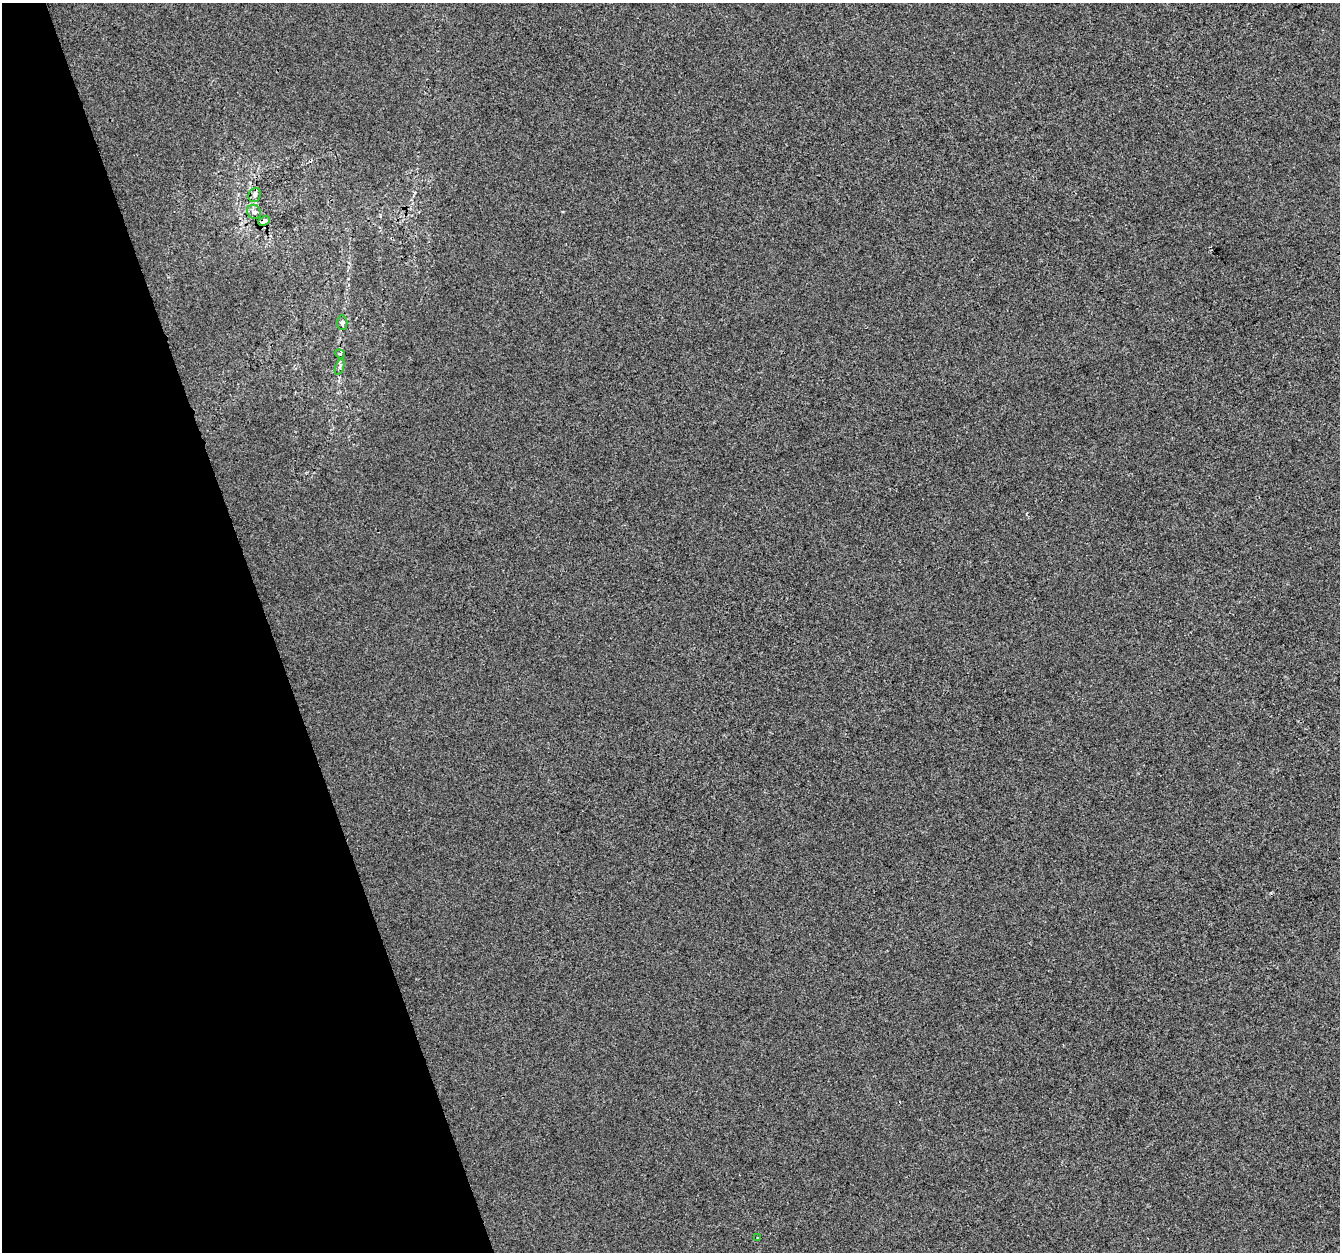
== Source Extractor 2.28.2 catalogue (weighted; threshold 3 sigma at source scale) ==
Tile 5 of 4 x 4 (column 1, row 2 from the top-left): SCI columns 1-1338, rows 2613-3862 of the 5352 x 5172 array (HDU 1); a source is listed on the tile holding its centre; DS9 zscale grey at full resolution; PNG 1342 x 1254 px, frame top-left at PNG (2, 3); each listed source drawn as its Kron ellipse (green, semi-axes under 4 px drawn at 4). Shown black and unused: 20% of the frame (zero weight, under 2 of 3 exposures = <1% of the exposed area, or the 3 px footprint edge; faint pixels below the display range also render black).
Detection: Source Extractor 2.28.2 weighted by HDU 2 'WHT'; one run over the whole footprint, this tile lists its part. Background 7.22e-04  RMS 0.0058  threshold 0.026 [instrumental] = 3 sigma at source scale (4.5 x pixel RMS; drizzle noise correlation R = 1.50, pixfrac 1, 0.0396/0.0396 arcsec/px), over >= 5 px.
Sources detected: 7; all 7 listed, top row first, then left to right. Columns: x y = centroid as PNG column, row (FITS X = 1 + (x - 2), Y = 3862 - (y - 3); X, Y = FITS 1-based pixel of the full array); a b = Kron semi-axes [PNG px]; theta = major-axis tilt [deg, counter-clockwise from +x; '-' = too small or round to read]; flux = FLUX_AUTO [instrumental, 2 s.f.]
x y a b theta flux
255 195 7 6 - 2.1
254 212 7 6 - 2.6
264 221 6 4 25 2.5
342 323 7 5 -88 1.7
340 354 5 4 - 0.69
340 367 8 4 70 1.2
758 1237 3 2 - 0.52
Overlapping masked pixels (flux is a lower limit): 1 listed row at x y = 264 221